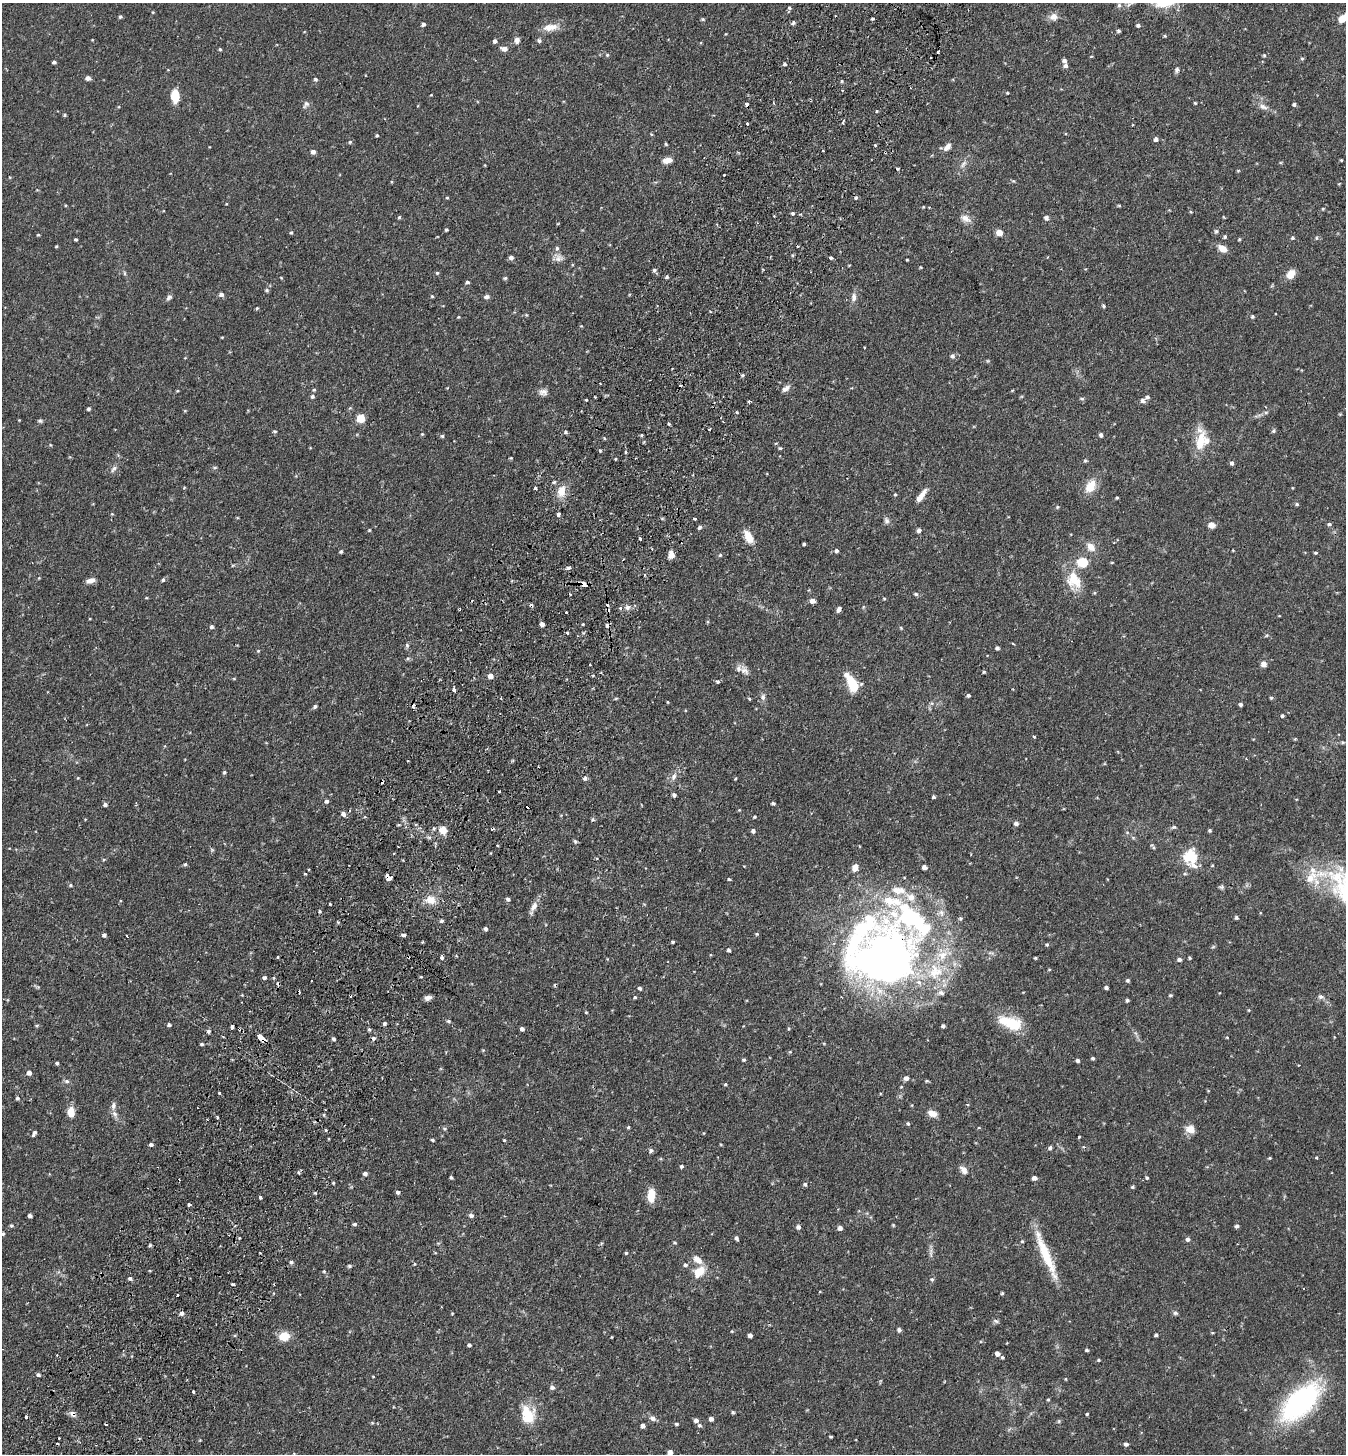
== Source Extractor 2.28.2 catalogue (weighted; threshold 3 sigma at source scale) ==
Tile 7 of 4 x 4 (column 3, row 2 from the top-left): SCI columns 2889-4232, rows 2935-4386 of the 5914 x 5870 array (HDU 1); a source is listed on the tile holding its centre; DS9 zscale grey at full resolution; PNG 1348 x 1456 px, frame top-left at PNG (2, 3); no overlay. Shown black and unused: <1% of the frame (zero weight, under 2 of 3 exposures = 3% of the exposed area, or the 3 px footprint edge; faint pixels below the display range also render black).
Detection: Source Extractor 2.28.2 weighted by HDU 2 'WHT'; one run over the whole footprint, this tile lists its part. Background 0.114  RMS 0.0066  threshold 0.0297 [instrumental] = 3 sigma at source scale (4.5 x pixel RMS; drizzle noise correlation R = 1.50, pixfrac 1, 0.05/0.05 arcsec/px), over >= 5 px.
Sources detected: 457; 3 inside a brighter object's white glare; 32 cosmic-ray / hot-pixel residue — not listed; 13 inside a brighter listed object's ellipse — not listed separately; the other 409 listed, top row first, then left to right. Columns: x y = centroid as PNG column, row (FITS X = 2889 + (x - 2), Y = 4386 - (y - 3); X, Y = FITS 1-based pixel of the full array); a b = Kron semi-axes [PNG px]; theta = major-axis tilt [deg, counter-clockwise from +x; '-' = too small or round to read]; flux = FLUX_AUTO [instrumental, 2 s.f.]
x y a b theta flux
1119 5 6 6 - 1.4
789 8 5 4 - 1.1
153 12 4 3 - 0.54
120 17 4 4 - 0.97
1053 17 11 9 25 3.9
1342 18 9 7 40 7.1
703 19 5 4 - 0.83
873 19 4 3 - 0.75
793 23 5 4 - 1.3
423 24 4 4 - 1.8
1138 25 5 4 - 1.4
550 27 20 9 8 6.9
1118 31 4 4 - 1.1
1165 36 4 4 - 0.65
517 40 8 7 - 2.5
539 40 6 5 - 1.2
494 41 5 4 - 1.4
220 49 4 3 - 0.71
504 49 7 5 -14 3.5
607 55 5 4 - 0.77
1264 55 4 4 - 0.68
1302 58 5 3 - 0.66
54 62 4 3 - 1.4
785 64 4 4 - 1.1
1066 66 5 5 - 1.9
1177 70 7 6 - 1.5
88 78 6 5 - 2.2
315 79 6 4 -46 0.98
842 81 5 3 - 0.71
842 90 3 2 - 0.52
1007 93 4 3 - 0.52
175 96 15 8 -88 9.5
1195 103 4 3 - 0.65
306 104 11 7 58 2
1294 104 4 4 - 1.1
1263 107 13 7 -23 3.3
876 111 3 3 - 1.2
64 115 4 4 - 0.81
747 123 3 2 - 0.85
843 123 4 3 - 1.9
377 135 4 3 - 0.77
1156 139 5 4 - 1.7
350 142 5 4 - 0.81
666 144 4 3 - 0.69
875 145 3 3 - 1.2
947 147 10 6 48 3.5
313 152 5 4 - 2.3
667 160 10 6 10 5.1
1341 160 3 3 - 0.53
963 164 13 5 52 2.8
897 169 3 3 - 1.2
1238 171 4 4 - 0.59
724 175 3 3 - 1.3
1013 181 6 4 -32 0.68
447 198 5 3 - 0.61
1119 205 5 3 - 0.64
923 207 4 3 - 0.51
1323 209 4 4 - 0.59
793 213 4 4 - 1
399 217 5 4 - 0.76
1046 218 6 6 - 1.8
965 219 15 8 -32 4.2
446 230 3 3 - 0.83
1216 231 6 5 - 1.1
291 232 4 4 - 0.74
999 233 6 5 - 6.6
38 235 4 3 - 0.63
1225 237 5 4 - 1.1
1292 238 6 5 - 0.97
76 239 4 3 - 0.78
1239 239 4 3 - 0.64
56 246 4 3 - 0.57
1222 248 10 6 -35 5.9
793 255 5 3 - 0.66
511 258 5 5 - 1.9
558 258 12 10 -44 3.6
831 258 3 3 - 1.9
907 260 3 2 - 0.52
920 267 5 3 - 0.52
654 270 5 5 - 1.1
125 273 6 3 72 0.74
437 273 4 4 - 0.8
1291 274 11 8 51 6.6
667 277 4 4 - 0.86
281 278 4 3 - 0.46
505 278 4 4 - 0.89
467 282 5 4 - 1.4
267 290 5 4 - 0.96
221 294 6 5 - 1.9
432 296 4 4 - 0.64
169 297 8 5 34 1.6
486 297 7 5 11 1.8
854 297 12 7 86 3
1103 306 5 4 - 0.86
257 308 4 4 - 0.67
526 315 5 4 - 0.57
1252 316 4 4 - 0.93
458 317 4 4 - 0.51
581 326 4 3 - 0.49
952 356 6 6 - 1.6
743 375 5 4 - 0.93
786 389 12 6 37 2.6
314 390 5 4 - 0.83
1012 391 5 3 - 0.5
543 392 12 9 4 3.2
312 396 5 5 - 1.2
595 397 3 3 - 0.9
1082 398 6 3 -8 0.86
586 400 3 2 - 0.62
1143 400 6 6 - 2.3
749 402 3 3 - 1.2
88 409 4 3 - 0.92
185 411 4 4 - 0.59
737 412 4 3 - 0.73
1266 412 6 4 1 0.93
360 418 5 5 - 18
19 420 3 3 - 0.41
40 421 6 5 - 1
669 424 3 3 - 1.8
709 429 4 2 - 0.92
275 431 5 4 - 0.74
1274 431 6 4 42 1
565 432 5 4 - 0.94
422 434 5 4 - 0.64
642 435 4 3 - 0.77
1101 435 4 4 - 1.6
442 436 4 4 - 0.88
1200 442 28 12 76 14
780 448 5 4 - 0.76
625 452 5 3 - 0.62
511 458 4 3 - 0.58
1085 461 5 4 - 0.75
1232 463 5 5 - 1.3
215 467 6 4 1 0.77
114 469 11 5 53 2
554 482 4 4 - 0.76
1090 486 15 9 59 11
535 488 3 3 - 1.6
561 491 13 9 72 7.8
895 494 3 3 - 0.71
922 495 16 6 57 4.6
1117 498 4 3 - 0.69
1297 504 5 4 - 0.91
1057 507 5 4 - 0.71
558 514 4 3 - 2.4
695 519 4 3 - 2.2
886 520 9 7 -65 1.9
1329 524 5 4 - 1
1212 525 7 6 - 4.6
699 527 6 4 45 1.2
369 530 4 4 - 0.59
919 531 5 4 - 2.1
749 537 14 8 -63 8.6
640 539 3 3 - 2.7
804 544 3 3 - 0.91
1091 547 11 8 -46 5.3
836 551 5 4 - 1.3
341 552 4 4 - 0.91
1316 553 4 3 - 0.73
671 554 9 6 -80 3.7
720 555 5 4 - 0.92
1082 562 13 11 -5 12
1112 562 4 3 - 0.49
568 568 6 4 5 1.1
91 580 11 6 17 3.3
163 580 5 4 - 1.1
1074 580 22 16 -58 16
584 584 5 3 - 16
570 594 3 3 - 1.2
916 594 6 4 -27 0.98
884 598 5 3 - 0.65
812 601 5 5 - 3.5
627 607 7 7 - 2.2
620 608 4 3 - 1.3
839 609 6 4 63 2.3
566 612 3 3 - 0.89
542 624 4 4 - 2.3
583 624 4 3 - 0.56
607 625 6 5 - 1.8
211 627 5 5 - 1.2
901 628 5 4 - 0.62
567 633 3 3 - 2.1
1267 635 6 4 31 0.79
1013 644 4 2 - 0.61
407 645 6 5 - 1
997 648 4 4 - 1.6
258 651 4 4 - 0.69
590 664 3 3 - 1.3
1263 664 5 5 - 4.6
744 670 17 9 -39 4.2
984 672 4 3 - 0.74
490 676 6 5 - 3.5
234 678 5 3 - 0.55
718 682 5 4 - 0.93
852 683 22 10 -59 17
454 690 4 3 - 2.4
968 695 4 4 - 1.1
763 697 9 7 88 2.2
1271 698 5 4 - 0.9
749 699 4 3 - 0.79
668 702 4 3 - 0.45
1241 704 5 5 - 1.2
315 707 5 4 - 1.4
1282 716 4 4 - 1.1
1034 737 3 3 - 1.5
1343 742 6 4 18 0.81
224 772 5 4 - 0.85
674 776 11 6 64 3
78 778 5 3 - 0.51
585 778 5 5 - 1.7
499 792 2 2 - 0.79
674 795 4 4 - 1.3
933 797 4 4 - 0.88
326 801 4 4 - 1.4
773 803 5 4 - 0.95
105 805 5 5 - 1.3
739 810 4 4 - 0.5
343 814 6 5 - 2.2
754 817 4 3 - 0.67
593 819 6 4 -62 0.86
1016 823 5 5 - 1.9
443 830 11 9 -42 5.7
1210 830 4 4 - 0.99
753 831 5 4 - 1.6
1133 838 6 4 -20 0.82
575 841 5 4 - 0.92
497 846 3 3 - 0.98
1153 847 10 3 -51 0.99
212 850 6 4 -19 0.76
1190 858 23 17 -76 18
185 864 4 4 - 0.94
924 867 4 4 - 2.5
855 868 8 6 64 4
305 874 3 3 - 1
1314 876 54 26 9 31
388 879 5 3 - 3.9
729 879 4 3 - 0.74
70 885 5 4 - 0.83
1221 887 8 5 2 1.2
896 890 17 12 -4 7.9
911 897 13 11 -26 7.3
508 899 5 4 - 1.4
430 900 13 12 - 7.4
330 904 3 3 - 0.85
534 906 13 8 60 3.9
319 911 3 3 - 0.95
1236 918 5 4 - 1.1
442 921 5 4 - 1.1
338 922 3 3 - 1.2
485 929 5 4 - 1.3
757 934 5 3 - 0.61
104 935 4 4 - 1.7
404 935 5 4 - 1.4
127 936 3 2 - 0.65
672 942 3 3 - 0.9
1047 944 4 4 - 0.8
1213 947 6 4 19 0.72
729 950 4 4 - 1.3
890 955 62 47 -22 280
442 958 4 4 - 1.5
1035 958 4 3 - 0.68
1190 958 4 4 - 0.7
1179 959 5 4 - 1.4
264 978 4 3 - 3
311 980 3 3 - 1.1
1127 980 5 5 - 0.97
38 987 5 5 - 0.7
639 988 5 4 - 1.2
1106 988 4 3 - 1.4
941 993 9 7 -6 2.7
242 995 3 3 - 0.47
1170 995 5 4 - 0.66
635 997 4 4 - 0.79
1321 997 8 6 -22 1.8
428 998 7 5 16 2.7
1127 1000 4 4 - 1
586 1012 4 3 - 0.54
449 1021 5 4 - 0.92
385 1023 4 3 - 1.3
1010 1023 31 14 -20 20
37 1025 6 3 19 0.66
169 1025 4 4 - 1.2
943 1026 4 3 - 1.3
232 1028 5 3 - 5.1
369 1029 4 4 - 0.97
522 1029 4 4 - 1.5
208 1031 5 5 - 1.4
261 1037 7 4 -41 22
1227 1037 4 3 - 0.47
333 1039 5 4 - 1
202 1044 4 3 - 0.9
483 1050 5 4 - 0.61
790 1052 5 3 - 0.62
1093 1058 4 4 - 0.94
744 1060 4 3 - 0.98
1077 1060 4 4 - 1.3
57 1063 4 3 - 0.89
1299 1065 3 3 - 0.55
29 1073 5 5 - 2.5
906 1078 6 5 - 2.5
67 1081 7 5 -3 1.5
926 1081 5 4 - 0.7
725 1084 4 3 - 0.72
219 1093 3 3 - 0.96
17 1098 5 4 - 1.1
113 1105 10 6 84 2.4
71 1112 12 8 -89 6.9
932 1113 9 6 -18 5.4
114 1114 10 6 -53 2.7
217 1117 3 3 - 1.6
908 1124 5 4 - 0.9
628 1127 4 3 - 0.79
979 1128 4 3 - 0.48
445 1129 5 5 - 0.89
1190 1129 12 10 -23 5.1
326 1130 3 3 - 1.1
34 1133 6 3 62 1.6
1079 1137 3 3 - 1.2
432 1140 4 3 - 0.85
504 1140 4 3 - 0.54
151 1144 5 4 - 1.4
1083 1147 4 4 - 0.73
1050 1148 5 4 - 1.5
651 1150 7 5 23 1.6
1270 1158 4 3 - 0.64
1316 1158 3 3 - 0.7
681 1166 5 4 - 1.1
964 1170 11 7 -52 3.5
298 1172 5 3 - 0.87
365 1174 5 5 - 1.7
451 1177 4 3 - 0.99
1035 1178 5 4 - 2.4
1147 1178 5 4 - 0.83
333 1183 4 3 - 0.64
805 1184 5 5 - 1.1
1132 1187 4 4 - 0.85
398 1192 4 4 - 1.3
651 1195 17 9 86 7.5
260 1198 3 3 - 1.3
189 1204 4 3 - 6
471 1215 5 5 - 2
30 1216 4 3 - 1.6
355 1224 5 4 - 1.1
893 1225 4 4 - 0.59
11 1226 5 5 - 0.92
1236 1226 5 4 - 1.2
798 1227 6 6 - 1.7
840 1228 5 5 - 2.3
3 1234 5 4 - 0.86
240 1238 3 3 - 0.64
736 1238 5 4 - 1.3
1188 1239 5 5 - 1.8
1022 1241 4 4 - 0.67
675 1243 6 3 -1 0.67
150 1245 5 4 - 0.78
931 1252 12 3 85 1.9
626 1253 4 4 - 0.79
1046 1255 63 9 -67 23
697 1260 15 8 -40 5.2
291 1262 5 4 - 1.3
414 1264 5 3 - 0.5
685 1265 6 5 - 1.4
349 1266 4 4 - 1
324 1271 4 4 - 0.69
699 1272 14 10 38 10
130 1278 5 4 - 1.3
932 1279 6 5 - 1.1
233 1284 4 3 - 2.8
1303 1288 2 2 - 0.62
1002 1293 3 3 - 0.82
177 1295 3 2 - 0.62
181 1313 5 5 - 1.8
1175 1313 6 5 - 1.2
996 1321 8 5 -10 1.3
899 1330 4 4 - 1.8
732 1331 4 3 - 0.58
1212 1333 5 3 - 0.54
750 1335 4 4 - 2.1
1156 1335 4 3 - 0.98
284 1336 11 10 - 9.1
612 1337 3 2 - 0.44
469 1345 4 4 - 1.3
1087 1350 4 3 - 0.93
997 1353 5 4 - 2.3
1002 1357 4 4 - 0.91
1098 1360 4 4 - 0.6
38 1375 5 4 - 1.5
1066 1379 5 3 - 0.49
552 1387 6 6 - 1.6
193 1392 3 3 - 9.2
1048 1400 4 3 - 0.74
1300 1402 36 17 44 140
733 1412 4 3 - 0.87
73 1414 9 6 -47 2.6
1087 1414 3 3 - 0.74
528 1415 24 18 -73 16
26 1417 3 3 - 2.8
653 1418 9 6 -20 2.1
711 1419 4 4 - 2.4
696 1420 5 5 - 1.9
1059 1421 5 5 - 0.79
372 1423 5 4 - 0.65
676 1424 4 3 - 0.94
699 1425 6 5 - 1.2
643 1426 4 4 - 2.1
831 1437 3 2 - 0.71
59 1438 2 2 - 0.65
1126 1444 5 4 - 1.8
670 1452 5 5 - 2.7
Overlapping masked pixels (flux is a lower limit): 6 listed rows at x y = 584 584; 607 625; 388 879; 890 955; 261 1037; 73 1414
Isophote crosses this tile's border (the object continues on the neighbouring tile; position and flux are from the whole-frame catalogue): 2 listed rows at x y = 1342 18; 670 1452